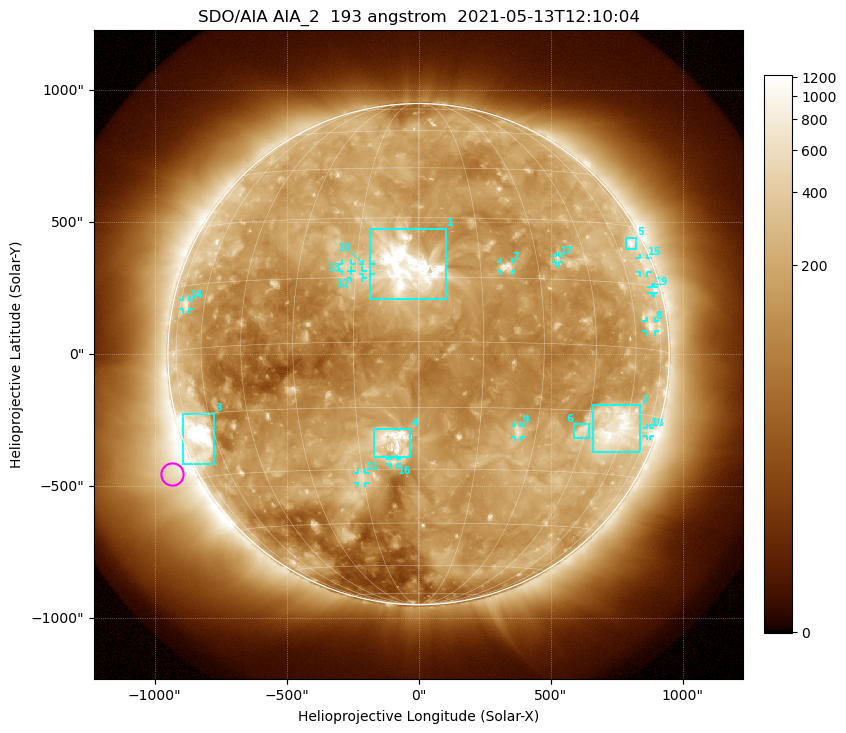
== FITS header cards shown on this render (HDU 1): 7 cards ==
TELESCOP= 'SDO/AIA '           / For AIA: SDO/AIA
INSTRUME= 'AIA_2   '           / For AIA: AIA_ATA1, AIA_ATA2, AIA_ATA3 or AIA_AT
WAVELNTH=                  193 / [angstrom] Wavelength
WAVEUNIT= 'angstrom'           / Wavelength unit: angstrom
DATE-OBS= '2021-05-13T12:10:04.843' / [ISO] Date when observation started; ISO 8
CTYPE1  = 'HPLN-TAN'           / CTYPE1: HPLN
CTYPE2  = 'HPLT-TAN'           / CTYPE2: HPLT

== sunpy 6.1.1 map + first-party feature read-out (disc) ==
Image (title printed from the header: SDO/AIA AIA_2  193 angstrom  2021-05-13T12:10:04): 1024 x 1024 px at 2.4 arcsec/px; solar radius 950 arcsec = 396 px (full disc in frame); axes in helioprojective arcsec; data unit not stated in the header (colour bar unlabelled)
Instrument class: DISC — disc imager (sunpy class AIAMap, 193 A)
Bright regions (active regions / flare kernels): reference = the median radial profile (limb darkening/brightening removed); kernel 9 px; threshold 5 sigma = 312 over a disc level ~142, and >= 1.15x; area >= 12 px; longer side >= 9 px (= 22 arcsec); searched inside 0.97 R_sun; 19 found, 19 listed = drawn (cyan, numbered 1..; 13 of them under ~33 arcsec drawn as corner ticks so the feature stays visible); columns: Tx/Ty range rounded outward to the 5 arcsec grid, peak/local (2 s.f.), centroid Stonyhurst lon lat
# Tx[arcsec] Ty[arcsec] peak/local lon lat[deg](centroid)
1 -185..105 205..475 17 -3 +17
2 660..840 -375..-195 7.2 +56 -19
3 -895..-775 -415..-225 13 -68 -20
4 -170..-30 -390..-280 8.6 -6 -23
5 785..825 395..445 5.6 +69 +25
6 590..645 -320..-265 4.2 +44 -20
7 310..355 315..350 5.5 +22 +18
8 865..895 85..125 4.2 +68 +5
9 365..390 -315..-270 4.2 +25 -20
10 -210..-180 305..340 3.8 -12 +17
11 -230..-200 -490..-445 3.9 -15 -32
12 -255..-210 290..320 3.6 -15 +16
13 -290..-255 315..345 3.4 -17 +18
14 -895..-870 170..205 3.2 -71 +10
15 835..870 310..365 2.8 +73 +20
16 -105..-80 -420..-395 3.8 -6 -28
17 520..535 345..375 3.4 +36 +20
18 865..875 -310..-280 2.8 +75 -19
19 880..890 230..255 3 +74 +14
Off-limb structures (1.02-1.3 R_sun): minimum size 162 px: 5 found; the strongest spans PA ~90..145 deg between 1.02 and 1.3 R_sun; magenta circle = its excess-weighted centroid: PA ~115 deg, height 1.09 R_sun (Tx ~-930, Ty ~-450 arcsec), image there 4.8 x the reference